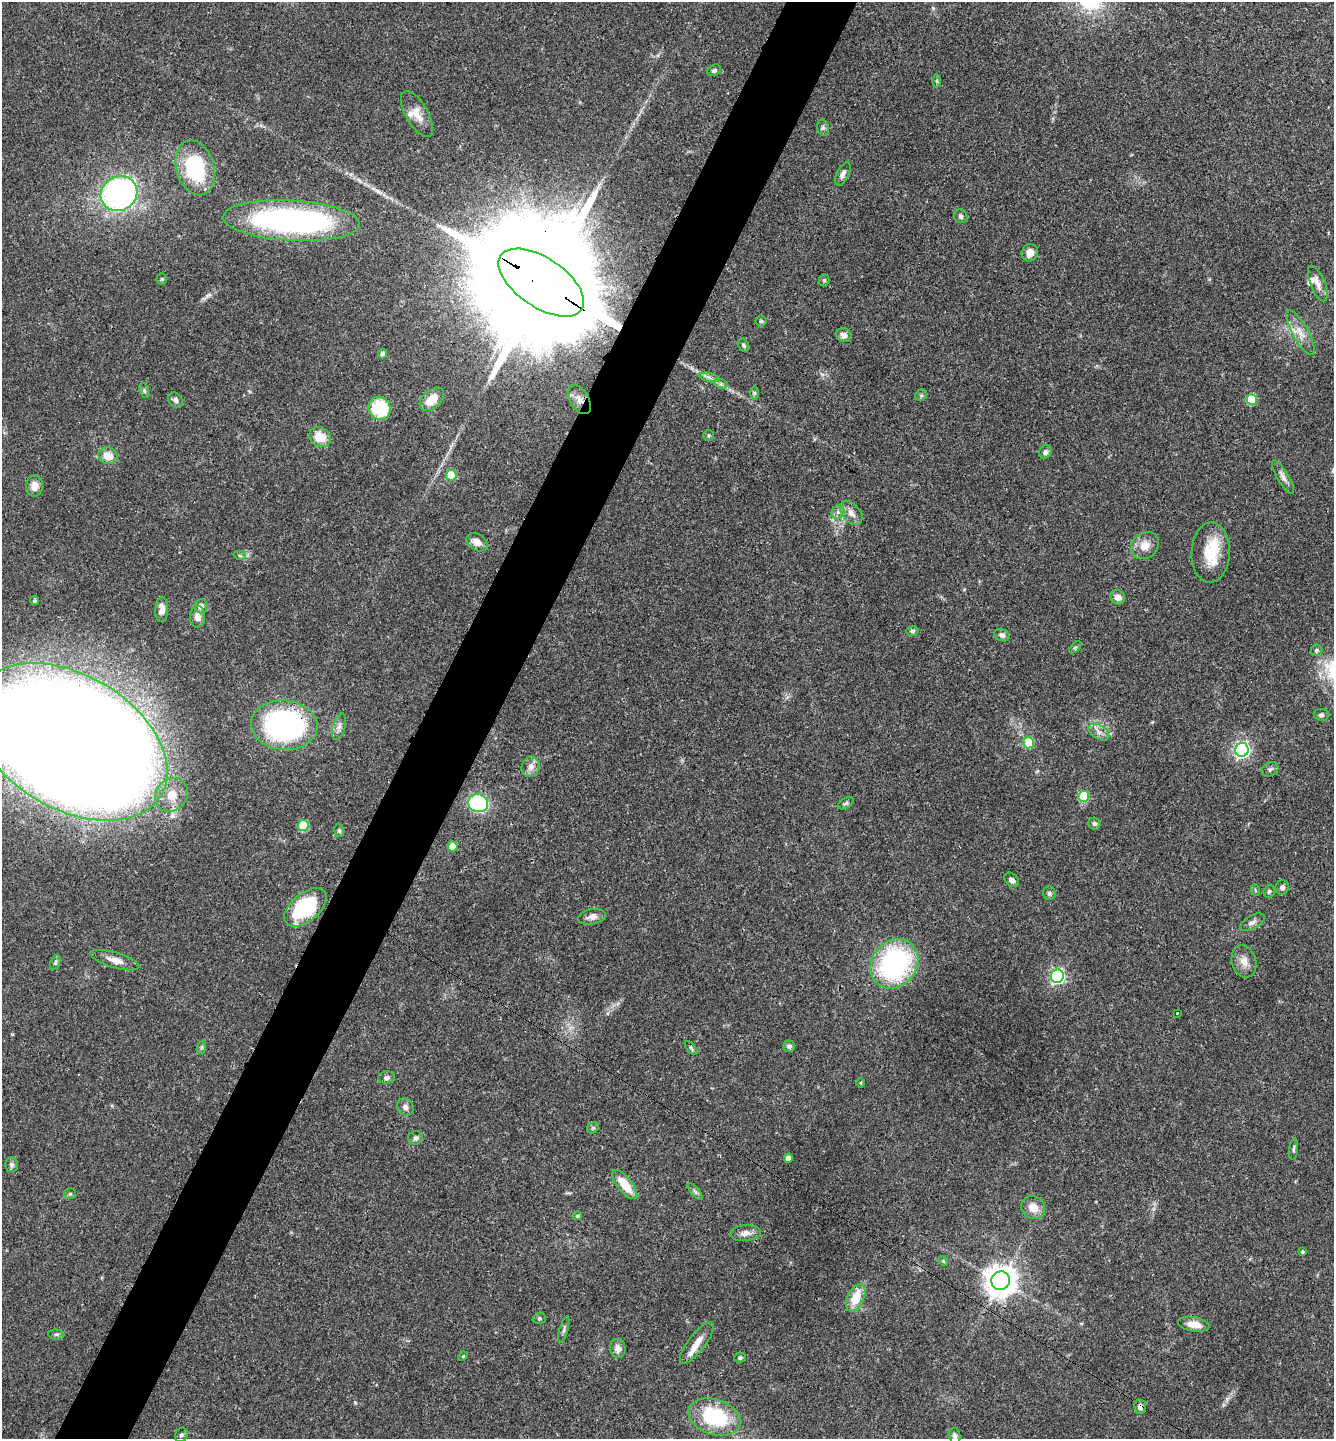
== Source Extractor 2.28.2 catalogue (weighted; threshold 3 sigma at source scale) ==
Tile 7 of 4 x 4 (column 3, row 2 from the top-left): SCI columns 2820-4151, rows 2881-4317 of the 5772 x 5764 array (HDU 1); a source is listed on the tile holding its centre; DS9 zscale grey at full resolution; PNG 1336 x 1441 px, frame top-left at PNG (2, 2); each listed source drawn as its Kron ellipse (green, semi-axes under 4 px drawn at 4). Shown black and unused: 5% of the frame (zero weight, under 3 of 4 exposures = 1% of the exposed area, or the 3 px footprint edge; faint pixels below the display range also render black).
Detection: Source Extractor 2.28.2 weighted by HDU 2 'WHT'; one run over the whole footprint, this tile lists its part. Background 0.0626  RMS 0.0045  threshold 0.0201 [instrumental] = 3 sigma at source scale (4.5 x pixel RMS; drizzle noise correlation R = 1.50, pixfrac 1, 0.05/0.05 arcsec/px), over >= 5 px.
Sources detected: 118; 3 inside a brighter listed object's ellipse — not listed separately; the other 115 listed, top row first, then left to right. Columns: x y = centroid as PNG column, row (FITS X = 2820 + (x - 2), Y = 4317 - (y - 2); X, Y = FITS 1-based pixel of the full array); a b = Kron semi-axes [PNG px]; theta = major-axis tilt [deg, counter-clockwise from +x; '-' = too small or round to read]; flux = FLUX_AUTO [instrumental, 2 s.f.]
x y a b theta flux
714 70 7 5 31 1.1
937 81 6 4 -90 0.73
417 114 25 11 -61 6
823 128 8 6 -77 1.1
195 168 28 19 -74 35
843 174 13 6 63 2.1
119 194 19 17 32 130
961 216 7 6 - 1.2
291 220 68 20 -3 130
1030 253 9 8 - 4
162 279 5 5 - 0.59
824 280 6 5 - 0.73
541 283 49 24 -34 29000
1318 284 19 7 -68 3.3
761 321 5 5 - 0.72
1300 332 25 8 -61 5.5
844 335 8 6 -22 2.3
744 345 7 5 -57 0.91
383 354 4 4 - 2.9
709 377 10 4 -13 1.2
721 384 7 4 -18 0.99
144 391 8 4 -71 0.84
754 393 7 4 90 0.8
921 395 6 5 - 0.77
432 399 14 9 43 8.5
1252 399 5 5 - 17
176 400 8 6 -52 1.5
579 400 16 9 -59 3.9
380 408 12 11 - 25
709 435 5 5 - 0.73
320 437 11 9 -36 8.5
1045 452 7 6 - 1.6
108 456 10 8 -19 6
451 475 5 5 - 14
1283 477 19 5 -59 2.2
34 486 11 8 82 3.9
838 512 7 6 - 1.6
851 513 14 9 -51 3.4
477 542 11 8 -33 3.7
1145 545 15 12 38 5.5
1211 553 30 19 88 16
240 556 6 4 -19 0.72
1118 597 7 7 - 2.9
35 601 4 4 - 0.89
201 606 7 6 - 2.6
162 609 12 6 87 3.2
198 617 11 7 87 3.1
912 631 6 4 15 0.75
1002 635 8 6 -21 1.7
1075 647 7 4 44 0.65
1316 650 6 5 - 1.1
1321 715 7 6 - 1.1
284 725 33 24 -5 120
339 727 14 6 76 2.2
1099 732 11 6 -32 2.5
70 742 105 67 -31 3500
1029 743 6 5 - 13
1242 750 7 6 - 130
531 767 10 9 - 2.8
1270 769 9 7 31 1.3
172 795 17 15 51 8
1084 796 5 5 - 20
478 803 10 9 - 41
846 803 8 5 29 0.99
1094 824 6 5 - 0.99
303 825 5 5 - 22
339 830 6 5 - 0.77
453 846 5 5 - 9.2
1011 880 8 6 -46 2
1282 887 7 6 - 1.7
1255 890 6 3 -71 0.49
1269 891 6 5 - 0.89
1049 893 6 6 - 1.1
305 907 25 14 39 35
592 917 14 7 10 2.8
1252 922 13 6 28 2.1
115 960 25 7 -16 4.4
1244 961 16 12 -73 4.3
55 962 8 4 70 0.83
894 964 26 22 52 75
1057 976 7 6 - 92
1177 1013 3 3 - 0.77
789 1046 6 5 - 1.3
202 1047 7 4 72 0.74
691 1048 8 3 -50 0.7
387 1078 8 6 7 1.3
861 1083 5 3 - 0.44
405 1107 9 7 -54 1.7
593 1128 6 5 - 0.71
415 1138 7 6 - 1.3
1294 1149 11 3 84 0.75
788 1158 4 4 - 3.2
12 1165 7 6 - 1.4
625 1185 18 7 -51 11
695 1192 10 3 -50 0.92
70 1194 6 5 - 0.69
1033 1208 12 11 - 5.5
577 1216 5 4 - 0.76
745 1233 15 8 5 3.1
1302 1252 3 3 - 0.76
943 1261 5 4 - 0.43
1001 1281 9 9 - 750
856 1298 14 8 65 11
539 1318 6 5 - 0.78
1194 1324 16 7 -9 4.5
564 1329 14 3 74 1.1
56 1334 8 5 -5 0.92
697 1343 25 8 52 5.1
618 1348 9 7 -79 2.7
463 1356 5 4 - 0.49
740 1357 6 5 - 0.84
1140 1407 7 6 - 1.8
714 1417 27 17 -19 33
181 1435 7 6 - 1.1
955 1436 8 6 -77 1.2
Overlapping masked pixels (flux is a lower limit): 5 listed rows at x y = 541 283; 579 400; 284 725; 70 742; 1140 1407
Isophote crosses this tile's border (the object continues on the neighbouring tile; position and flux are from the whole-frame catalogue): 1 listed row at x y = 70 742